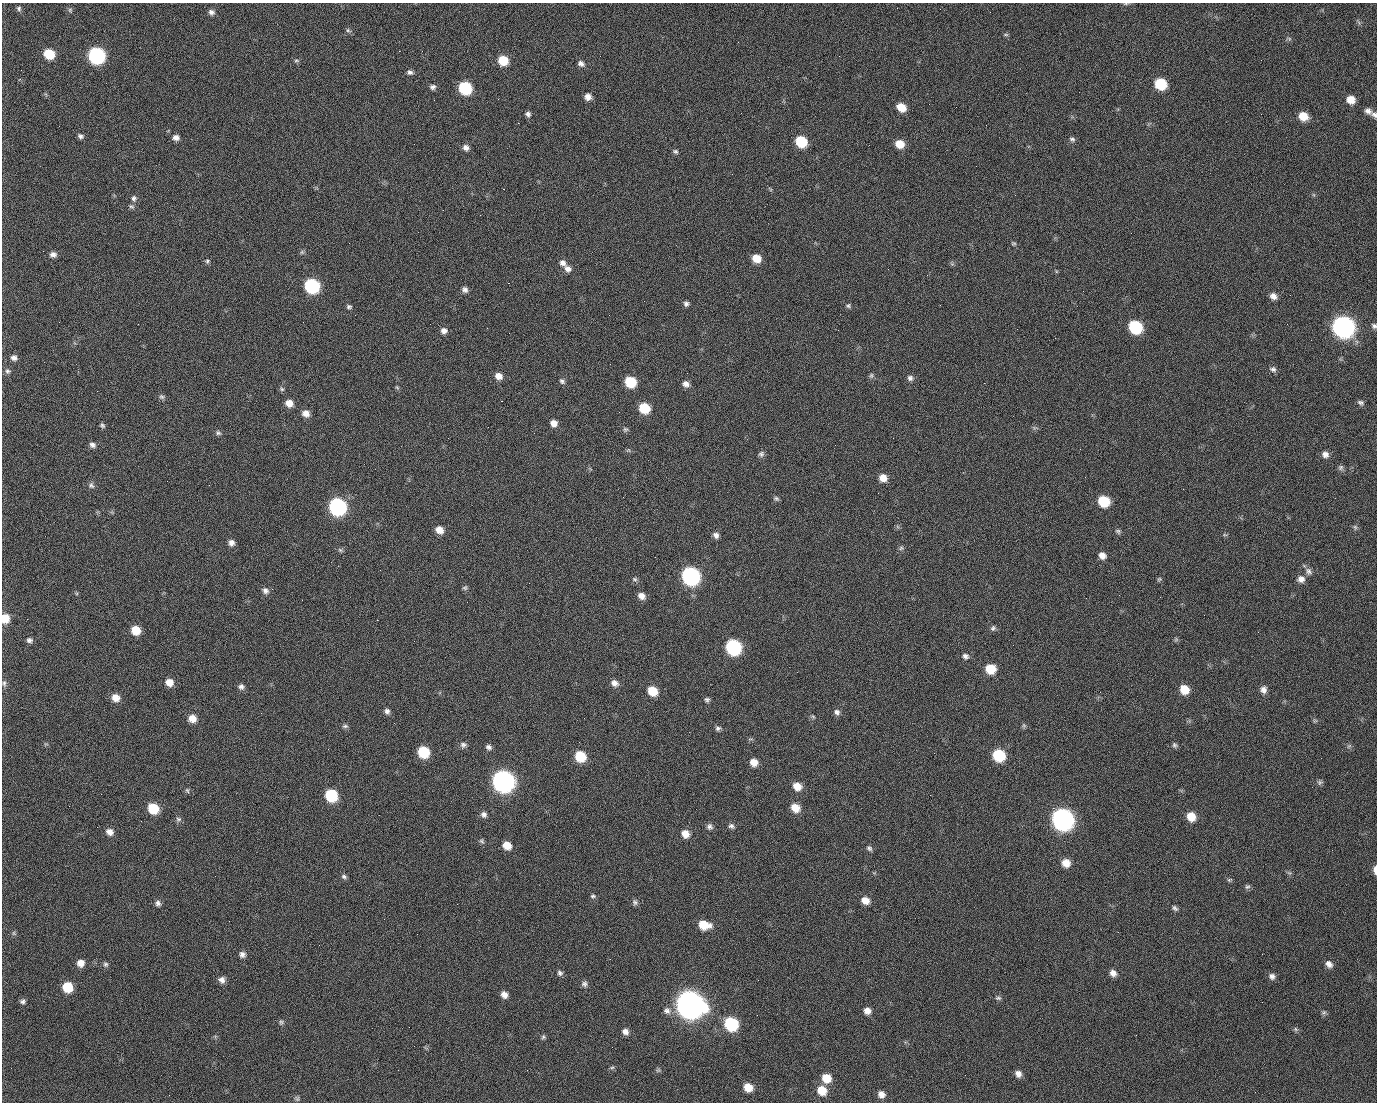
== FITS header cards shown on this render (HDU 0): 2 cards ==
NAXIS1  =                 1375 / length of data axis 1
NAXIS2  =                 1100 / length of data axis 2

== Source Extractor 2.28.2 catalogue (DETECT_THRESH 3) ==
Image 1375 x 1100 px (HDU 0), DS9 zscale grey, 1 PNG px = 1 image px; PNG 1379 x 1104 px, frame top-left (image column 1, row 1100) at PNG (2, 3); no overlay
Background 1480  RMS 30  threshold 90.7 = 3 sigma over >= 5 px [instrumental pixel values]
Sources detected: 228; all 228 listed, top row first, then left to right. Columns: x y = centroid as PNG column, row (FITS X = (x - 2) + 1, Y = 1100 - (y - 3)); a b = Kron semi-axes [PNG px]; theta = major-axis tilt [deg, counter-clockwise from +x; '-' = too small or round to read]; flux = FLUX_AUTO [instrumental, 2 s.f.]
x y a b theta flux
1126 4 7 3 0 2.6e+03
19 9 7 6 - 4.5e+03
71 12 5 3 - 5.6e+03
211 12 7 6 - 7.9e+03
990 12 2 2 - 1.3e+03
348 30 7 5 -29 4.1e+03
1006 35 8 4 0 2.8e+03
1289 38 6 4 -20 3.2e+03
399 51 2 2 - 2.4e+04
49 54 8 7 - 7.3e+04
97 55 9 8 - 4.9e+05
296 60 7 4 -5 3.6e+03
503 60 8 7 - 5.8e+04
581 64 8 7 - 8.1e+03
410 72 7 6 - 6.0e+03
1160 84 9 8 - 1.0e+05
433 87 7 6 - 6.5e+03
465 88 8 8 - 1.7e+05
588 97 7 7 - 1.3e+04
498 99 2 2 - 1.4e+03
434 100 2 2 - 4.4e+03
1351 100 8 7 - 2.5e+04
901 107 8 7 - 3.5e+04
1368 111 9 7 -29 9.9e+03
528 114 7 6 - 6.2e+03
1374 115 9 7 -39 6.6e+03
1303 116 8 7 - 3.5e+04
518 123 2 2 - 2.7e+04
80 136 7 5 -20 5.7e+03
176 138 8 6 0 1.0e+04
1072 139 8 6 -33 5.2e+03
801 142 8 7 - 9.1e+04
900 144 8 7 - 3.1e+04
466 148 7 6 - 1.0e+04
675 151 8 5 -30 4.6e+03
504 189 2 2 - 2.0e+03
770 189 8 4 -45 2.6e+03
1015 195 2 2 - 7.2e+03
134 198 8 7 - 6.6e+03
131 206 9 6 -27 4.6e+03
480 215 2 2 - 8.9e+02
1013 243 6 5 - 3.0e+03
302 252 7 5 -45 3.8e+03
53 254 7 6 - 9.1e+03
756 258 8 7 - 3.2e+04
207 261 7 6 - 4.0e+03
563 263 9 7 -36 9.7e+03
952 264 7 4 -19 3.2e+03
568 269 9 8 - 1.1e+04
927 275 2 2 - 9.6e+02
508 283 2 2 - 5.7e+04
312 286 9 8 - 3.1e+05
465 290 8 7 - 7.7e+03
1083 291 2 2 - 3.4e+03
1290 295 3 2 - 2.0e+03
1273 296 8 7 - 1.2e+04
686 304 6 6 - 5.9e+03
848 306 7 6 - 4.1e+03
349 307 6 6 - 4.6e+03
355 315 2 2 - 1.0e+03
59 322 2 2 - 1.5e+03
1287 324 2 2 - 1.1e+03
1374 326 7 6 - 5.4e+03
1135 327 9 8 - 1.8e+05
1343 327 10 9 - 1.4e+06
444 331 7 7 - 9.9e+03
14 358 8 7 - 9.1e+03
1273 369 9 7 -15 6.6e+03
8 371 8 7 - 5.8e+03
499 376 9 7 -29 1.6e+04
871 376 7 5 74 4.3e+03
910 378 8 7 - 6.9e+03
562 381 9 7 -42 5.9e+03
630 382 8 7 - 9.0e+04
984 383 2 2 - 2.1e+04
686 384 9 7 -36 1.1e+04
397 387 6 5 - 2.8e+03
282 389 7 6 - 4.1e+03
97 391 2 2 - 1.5e+03
162 397 8 6 -30 4.9e+03
501 401 3 2 - 5.9e+04
289 403 8 7 - 1.9e+04
1361 403 8 5 -20 5.5e+03
644 408 9 8 - 6.8e+04
619 412 2 2 - 7.7e+02
306 413 9 7 -25 1.5e+04
554 423 8 7 - 1.4e+04
102 425 6 5 - 4.3e+03
625 429 7 6 - 4.2e+03
218 433 8 6 -35 4.7e+03
534 433 2 2 - 8.8e+02
92 445 8 6 -21 7.5e+03
628 450 6 5 - 3.4e+03
761 454 8 7 - 5.7e+03
1325 454 8 8 - 1.1e+04
1341 467 7 7 - 5.2e+03
883 478 9 8 - 2.0e+04
91 485 8 8 - 6.3e+03
623 497 3 2 - 3.3e+03
776 498 7 5 -21 4.2e+03
1104 501 9 8 - 8.7e+04
338 507 9 9 - 5.5e+05
1355 527 7 5 -75 4.0e+03
439 530 8 7 - 2.0e+04
1118 531 8 6 -31 4.6e+03
716 535 7 6 - 9.0e+03
1225 535 6 4 -18 2.9e+03
231 543 8 7 - 9.9e+03
901 548 7 6 - 4.5e+03
340 550 7 5 -44 3.8e+03
1102 555 8 7 - 1.4e+04
655 557 2 2 - 8.8e+02
1309 571 10 8 -59 8.5e+03
690 576 10 9 - 6.5e+05
635 579 7 6 - 4.3e+03
1159 579 7 5 21 3.2e+03
1301 579 9 9 - 1.2e+04
465 588 7 6 - 3.9e+03
265 591 9 8 - 8.4e+03
641 596 8 7 - 1.3e+04
5 618 8 7 - 3.9e+04
27 619 3 2 - 4.1e+03
377 620 2 2 - 1.2e+04
993 628 8 6 53 5.2e+03
136 630 8 7 - 3.9e+04
1176 639 6 6 - 3.2e+03
29 640 8 6 -8 6.1e+03
414 641 2 2 - 8.2e+02
733 647 9 9 - 3.1e+05
965 656 8 7 - 7.4e+03
990 669 9 8 - 4.6e+04
169 682 8 8 - 2.0e+04
4 683 9 5 86 5.6e+03
615 683 9 8 - 1.1e+04
241 687 8 7 - 7.3e+03
1184 689 9 8 - 3.6e+04
1263 689 9 8 - 1.1e+04
652 691 9 7 -41 4.3e+04
115 697 9 8 - 2.0e+04
707 700 6 5 - 4.8e+03
387 711 8 6 -63 7.0e+03
837 712 8 7 - 7.6e+03
813 717 6 5 - 3.1e+03
192 718 9 8 - 2.1e+04
1315 721 7 4 0 2.9e+03
1024 725 7 5 -89 3.7e+03
345 726 8 5 0 4.5e+03
718 728 7 6 - 5.6e+03
463 745 9 8 - 7.3e+03
1175 745 7 7 - 4.9e+03
1349 746 7 4 45 3.4e+03
489 747 8 6 -26 6.7e+03
423 752 8 8 - 9.4e+04
934 753 3 2 - 1.8e+03
999 755 9 8 - 1.1e+05
580 756 9 8 - 6.9e+04
754 762 8 7 - 2.0e+04
503 781 10 9 - 1.5e+06
1320 782 7 6 - 4.7e+03
797 786 9 8 - 2.3e+04
187 790 7 5 -72 3.5e+03
101 794 2 2 - 2.6e+03
331 795 9 8 - 1.3e+05
930 795 2 2 - 8.1e+03
153 808 9 8 - 7.0e+04
795 808 9 8 - 2.9e+04
1053 808 2 2 - 1.7e+04
484 814 8 7 - 8.1e+03
1191 816 9 8 - 3.1e+04
178 819 8 7 - 5.2e+03
1062 819 11 9 -43 1.4e+06
731 826 8 6 -26 5.9e+03
709 827 8 7 - 6.7e+03
110 832 9 8 - 1.3e+04
685 834 9 8 - 2.0e+04
482 841 8 5 -56 4.5e+03
507 845 8 7 - 2.5e+04
869 848 8 6 -42 5.3e+03
1066 863 9 8 - 2.3e+04
1375 870 8 4 -88 1.2e+04
1289 873 7 4 -19 3.1e+03
344 877 8 6 -24 5.1e+03
1229 880 7 5 0 3.3e+03
1247 887 8 6 27 4.5e+03
593 896 7 5 4 4.4e+03
865 900 9 7 -29 1.8e+04
635 902 8 7 - 5.6e+03
158 903 8 7 - 7.1e+03
457 904 3 2 - 1.7e+03
1175 908 8 5 -42 5.1e+03
704 925 12 8 -12 4.2e+04
1118 932 3 2 - 2.9e+03
14 933 7 5 -61 3.6e+03
242 954 8 7 - 8.5e+03
610 959 3 2 - 2.9e+03
81 963 8 8 - 1.7e+04
105 964 7 7 - 4.8e+03
1329 964 9 6 -44 1.0e+04
560 973 7 6 - 5.7e+03
1113 973 8 7 - 1.2e+04
1272 976 8 7 - 8.2e+03
222 980 8 8 - 1.0e+04
758 980 2 2 - 2.3e+03
584 984 8 7 - 6.7e+03
68 987 8 8 - 5.8e+04
504 995 8 7 - 1.2e+04
998 998 8 5 -1 4.7e+03
23 1001 7 6 - 5.4e+03
690 1004 12 11 - 3.4e+06
667 1011 11 9 -29 1.1e+04
867 1011 8 7 - 1.3e+04
1324 1013 7 5 34 3.9e+03
757 1015 2 2 - 1.3e+03
281 1022 7 6 - 4.4e+03
731 1024 9 8 - 1.8e+05
1295 1029 6 5 - 3.6e+03
625 1032 8 7 - 1.0e+04
1136 1035 2 2 - 1.1e+03
543 1037 6 6 - 3.8e+03
612 1068 8 4 9 3.3e+03
658 1070 7 5 43 4.0e+03
1018 1074 8 7 - 1.1e+04
826 1078 10 9 - 3.5e+04
748 1087 8 7 - 2.9e+04
822 1090 10 9 - 3.7e+04
881 1094 8 7 - 1.3e+04
169 1095 2 2 - 5.6e+03
297 1098 7 6 - 4.1e+03
At the frame edge (FLAGS 8, measured only in part): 5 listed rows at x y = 1126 4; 1374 115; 1374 326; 5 618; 1375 870